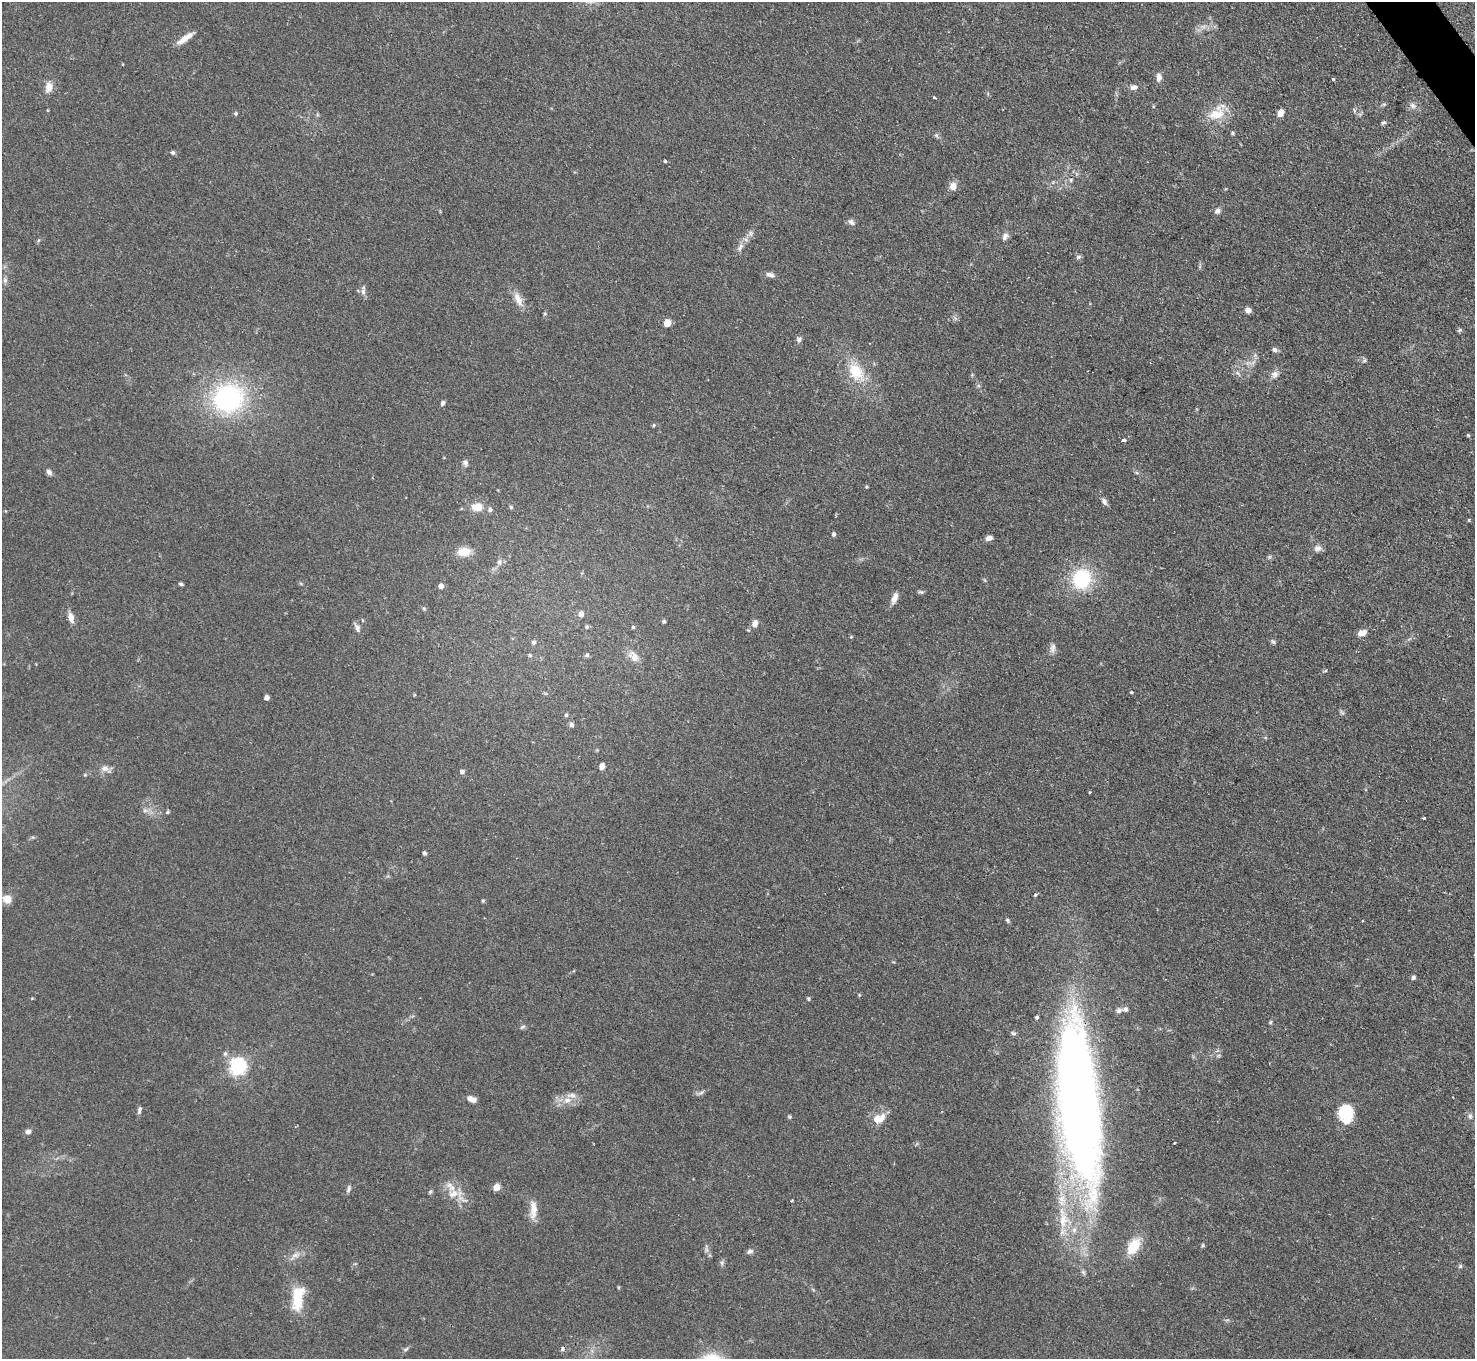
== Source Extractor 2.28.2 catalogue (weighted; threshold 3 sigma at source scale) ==
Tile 10 of 4 x 4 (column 2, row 3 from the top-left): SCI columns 1475-2947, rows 1658-3014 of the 5895 x 5888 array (HDU 1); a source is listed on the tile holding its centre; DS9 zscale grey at full resolution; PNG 1477 x 1361 px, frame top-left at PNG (2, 2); no overlay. Shown black and unused: <1% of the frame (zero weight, under 2 of 3 exposures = <1% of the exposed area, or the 3 px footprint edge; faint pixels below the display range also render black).
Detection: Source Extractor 2.28.2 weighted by HDU 2 'WHT'; one run over the whole footprint, this tile lists its part. Background 0.0825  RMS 0.0059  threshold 0.0266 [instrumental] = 3 sigma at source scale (4.5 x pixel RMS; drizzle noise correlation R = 1.50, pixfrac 1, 0.05/0.05 arcsec/px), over >= 5 px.
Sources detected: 138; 1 too faint to see at this stretch — not listed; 4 inside a brighter listed object's ellipse — not listed separately; the other 133 listed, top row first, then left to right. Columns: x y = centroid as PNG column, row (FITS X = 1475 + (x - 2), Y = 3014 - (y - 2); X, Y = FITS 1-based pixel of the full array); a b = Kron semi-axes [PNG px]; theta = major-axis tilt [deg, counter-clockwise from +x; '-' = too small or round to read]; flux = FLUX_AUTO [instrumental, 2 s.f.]
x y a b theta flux
185 38 23 6 34 5.9
1159 77 10 7 -88 2.9
1333 79 3 3 - 1.3
49 87 12 8 75 5.2
1133 87 10 7 8 2.5
934 97 3 3 - 1.2
1384 104 6 4 18 0.82
1413 106 10 7 -32 2.5
1354 110 6 4 -72 0.95
236 113 5 5 - 0.86
1280 113 6 5 - 5.7
1216 114 25 17 33 13
1383 123 7 5 27 1
1232 133 4 4 - 0.89
173 153 6 5 - 1.2
665 161 3 3 - 1.6
1071 180 6 4 72 0.97
953 186 8 7 - 5.6
1217 211 7 6 - 2.2
851 222 10 7 -43 2
750 233 8 6 22 1.8
1005 236 10 7 52 2.4
39 240 6 4 70 0.75
740 247 15 6 63 3.1
1078 257 7 5 14 1.3
770 275 10 6 -15 2.5
5 280 7 6 - 1.5
363 292 11 6 -89 2.2
518 299 22 8 -64 6.2
1248 310 7 7 - 2.4
545 314 5 5 - 0.73
667 323 5 5 - 12
1459 330 6 5 - 0.97
799 339 7 6 - 1.7
1275 350 8 6 -25 1.6
1364 360 6 4 60 0.93
856 371 22 17 -58 18
1238 373 7 4 -53 1.2
1275 374 10 9 - 3.1
228 398 27 25 23 91
443 403 5 4 - 1.8
654 425 5 4 - 0.73
1468 435 4 4 - 0.66
1124 440 3 3 - 9.8
465 463 8 6 -62 1.7
49 472 8 6 -54 1.9
866 487 4 4 - 0.64
1104 501 11 6 -59 2.1
477 507 14 10 3 7.1
511 507 5 5 - 0.87
1469 520 4 3 - 1
833 534 5 4 - 1.4
989 538 7 5 11 3.1
1317 548 10 8 -5 2.6
464 552 14 9 7 9.4
499 562 8 7 - 2.2
1081 579 19 17 65 39
181 584 6 4 -11 0.9
441 586 4 4 - 3.7
921 592 7 5 -13 1
894 598 12 6 69 4.5
424 609 5 4 - 0.74
581 614 6 6 - 3.4
71 618 11 6 -73 4.4
664 621 4 4 - 1
755 623 8 6 73 3.6
587 627 6 4 24 0.95
633 627 4 4 - 0.73
357 628 13 5 -65 2.2
1362 633 10 7 18 4.2
851 637 5 3 - 0.51
534 642 5 5 - 1.3
1273 642 7 4 -52 1.1
1053 648 13 7 85 2.7
530 655 5 4 - 0.82
587 655 6 5 - 1.3
634 657 16 10 -50 5.6
1325 671 5 3 - 0.64
1131 692 3 3 - 1.3
267 697 4 4 - 2.9
1342 713 9 5 -56 1.1
566 715 5 4 - 0.83
571 725 5 5 - 2.1
602 766 7 5 77 2.8
105 769 14 8 -19 3.2
462 772 5 5 - 1.9
85 775 5 3 - 0.51
1090 792 3 3 - 1.1
145 810 7 6 - 1.8
167 812 5 4 - 0.86
1424 818 3 3 - 0.92
425 853 5 4 - 1.2
1035 895 3 3 - 1.7
7 899 9 8 - 6.6
483 901 5 4 - 0.73
1007 920 6 4 -61 0.92
1413 977 5 4 - 1.5
859 995 5 4 - 0.64
808 999 5 5 - 0.82
1119 1011 10 5 32 1.7
1037 1017 3 3 - 2.5
1270 1022 5 4 - 0.76
522 1027 8 4 27 1.1
225 1054 7 5 67 1.2
1218 1056 6 4 19 0.87
237 1066 6 6 - 210
702 1092 10 4 35 1.4
472 1099 11 5 -20 3.6
567 1100 11 8 7 5.1
1079 1104 160 36 -84 620
139 1110 10 5 78 1.6
1346 1114 18 13 -80 25
1470 1116 8 6 -80 1.7
790 1117 5 5 - 0.78
878 1119 11 7 23 11
28 1131 7 6 - 2.1
1174 1143 3 2 - 0.62
497 1187 6 6 - 5.6
349 1189 10 5 74 1.5
430 1192 6 4 44 0.86
453 1194 17 12 17 8.2
791 1201 4 2 - 0.51
533 1210 24 9 87 7.1
1063 1220 21 14 85 14
1133 1246 23 14 57 13
706 1249 7 4 -71 1.4
750 1251 8 6 25 1.8
295 1255 18 7 34 4.4
722 1263 8 5 83 1.4
1460 1266 6 5 - 0.94
298 1298 33 14 83 18
406 1349 9 4 27 1.2
562 1349 8 4 65 1.4
Overlapping masked pixels (flux is a lower limit): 1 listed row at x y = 1079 1104